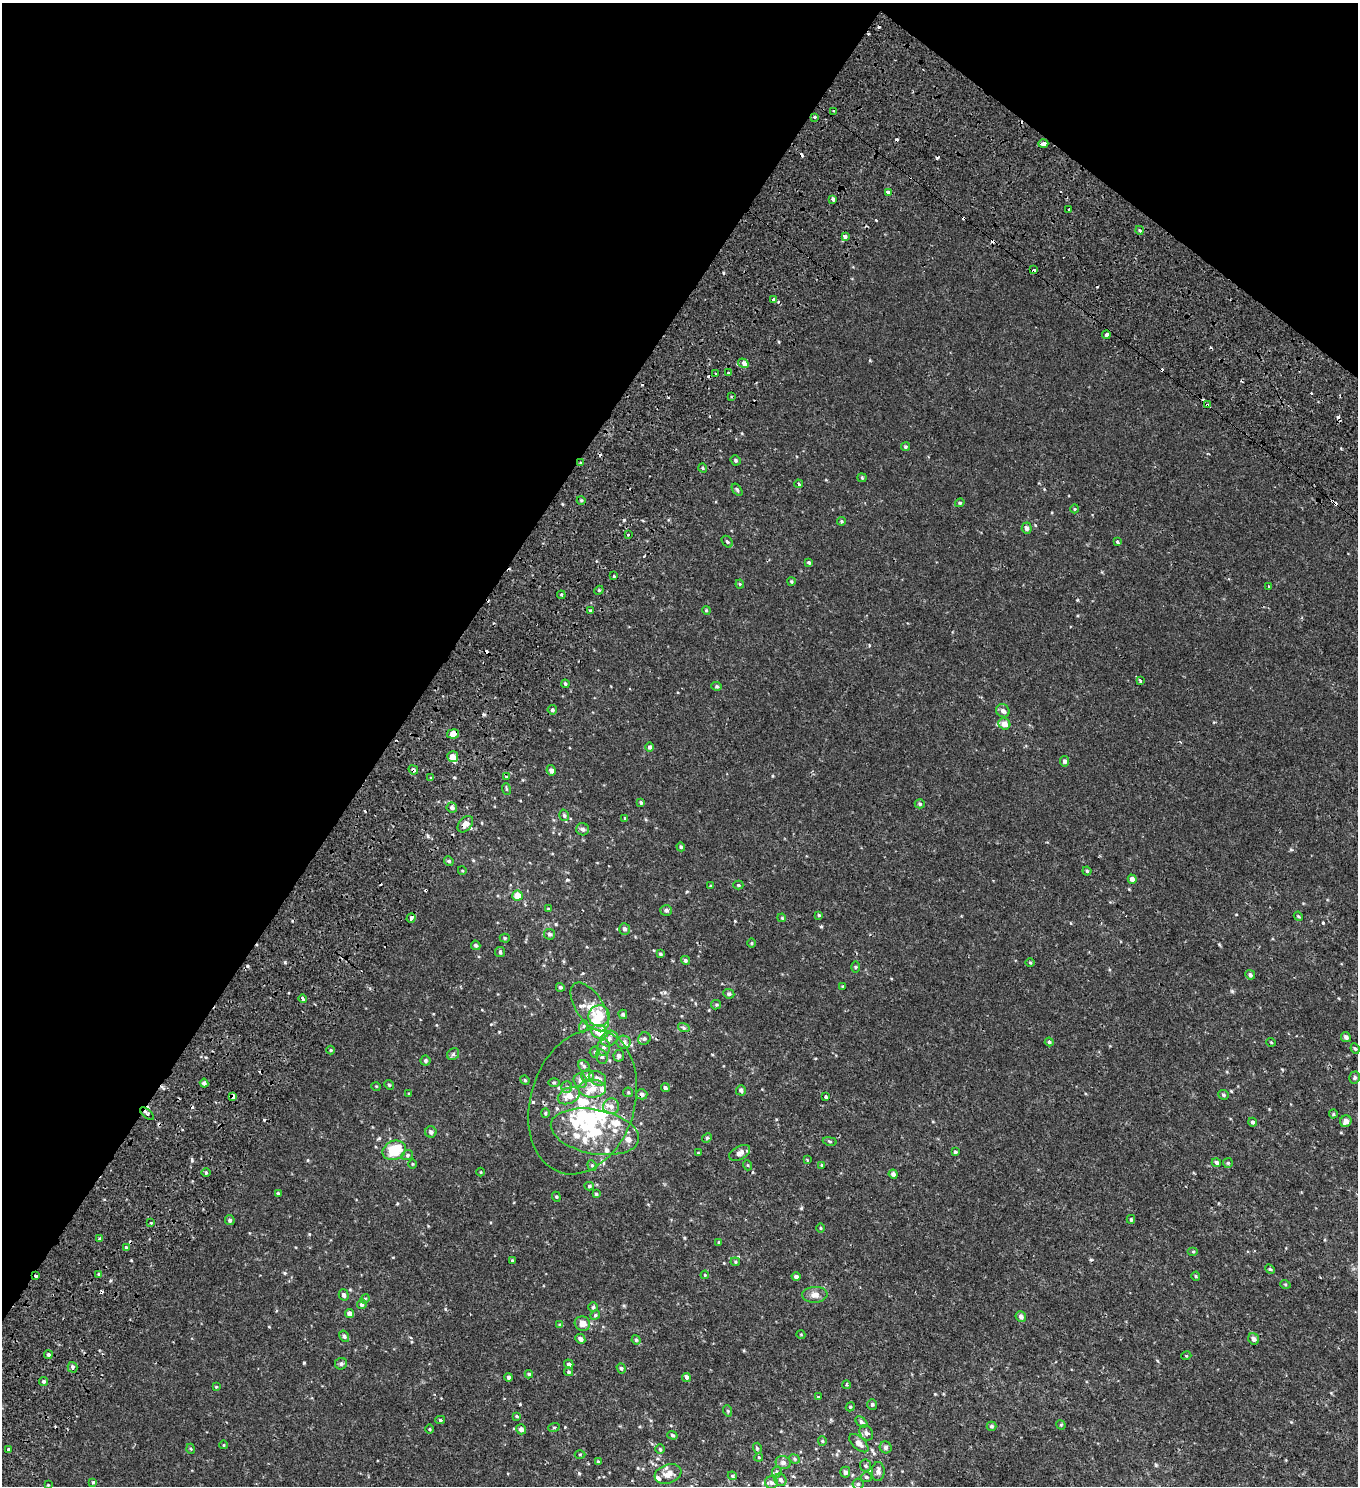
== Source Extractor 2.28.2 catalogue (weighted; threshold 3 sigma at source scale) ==
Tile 2 of 4 x 4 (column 2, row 1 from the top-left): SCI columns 1784-3139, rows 4634-6117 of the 6341 x 6289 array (HDU 1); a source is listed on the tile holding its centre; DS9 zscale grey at full resolution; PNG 1360 x 1488 px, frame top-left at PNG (2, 3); each listed source drawn as its Kron ellipse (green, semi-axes under 4 px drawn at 4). Shown black and unused: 34% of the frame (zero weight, under 2 of 3 exposures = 11% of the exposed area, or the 3 px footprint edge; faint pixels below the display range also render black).
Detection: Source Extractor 2.28.2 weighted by HDU 2 'WHT'; one run over the whole footprint, this tile lists its part. Background -1.22e-04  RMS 0.0034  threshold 0.0153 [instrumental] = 3 sigma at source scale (4.5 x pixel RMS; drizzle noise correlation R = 1.50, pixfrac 1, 0.0396/0.0396 arcsec/px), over >= 5 px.
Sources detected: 295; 4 inside a brighter object's white glare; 28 cosmic-ray / hot-pixel residue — neither listed nor drawn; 16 inside a brighter listed object's ellipse — not listed separately; the other 247 listed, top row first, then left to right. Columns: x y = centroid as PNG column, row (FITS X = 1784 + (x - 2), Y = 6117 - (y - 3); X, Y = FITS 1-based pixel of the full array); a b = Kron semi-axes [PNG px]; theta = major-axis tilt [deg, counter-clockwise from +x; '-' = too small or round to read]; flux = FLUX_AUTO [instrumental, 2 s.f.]
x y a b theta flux
833 111 3 2 - 0.32
814 117 3 3 - 1.6
1043 144 5 3 - 2.7
888 192 3 3 - 1.2
833 199 4 3 - 0.95
1068 210 3 3 - 1
1139 230 4 3 - 0.39
845 237 3 3 - 1.6
1034 270 4 3 - 1.8
773 299 4 4 - 4.5
1106 335 4 3 - 2.3
743 363 5 3 - 5.2
715 373 3 2 - 0.39
729 373 4 3 - 2.8
731 397 3 2 - 0.3
1207 405 4 3 - 3.5
905 447 4 4 - 0.44
735 460 5 4 - 0.49
580 463 4 3 - 0.36
703 468 4 3 - 0.31
862 478 4 4 - 0.35
799 484 4 3 - 0.56
737 490 7 4 -54 0.47
581 500 4 3 - 0.33
960 503 5 4 - 0.4
1075 509 4 4 - 0.32
842 521 4 3 - 0.39
1027 528 5 5 - 0.96
629 535 3 3 - 0.69
727 542 6 4 -49 0.53
1118 542 3 3 - 0.88
809 562 4 4 - 0.51
614 576 3 3 - 1.1
791 581 4 3 - 0.37
740 584 4 4 - 0.34
1268 587 4 3 - 0.42
599 590 5 4 - 0.34
561 595 4 3 - 0.44
706 610 4 3 - 0.27
591 611 4 3 - 0.43
1140 681 4 4 - 0.34
565 684 4 4 - 0.6
717 686 5 4 - 0.48
552 710 4 4 - 0.65
1003 711 7 6 - 1.2
1004 724 6 5 - 2.4
453 734 6 4 10 3.1
650 747 4 4 - 0.76
453 757 5 5 - 2
1065 761 5 4 - 0.89
413 770 5 4 - 0.62
551 770 5 4 - 1.2
506 777 4 3 - 0.76
431 778 3 3 - 0.43
506 789 6 4 -70 0.35
641 802 4 3 - 0.49
920 804 5 4 - 0.51
452 808 5 5 - 0.88
564 815 6 4 -73 0.56
625 818 4 3 - 0.29
465 824 9 6 49 2.2
583 829 6 6 - 0.86
681 847 4 4 - 0.52
449 861 5 4 - 0.47
462 870 4 3 - 0.29
1087 871 4 4 - 0.4
1132 879 4 4 - 1.3
738 885 5 4 - 0.4
711 886 3 3 - 0.26
517 895 5 5 - 4.1
548 909 4 2 - 0.23
666 910 6 5 - 0.78
819 915 4 4 - 0.36
1298 916 5 3 - 0.31
411 918 4 3 - 2.3
782 918 4 3 - 0.31
624 929 6 5 - 0.89
550 934 5 5 - 0.66
505 938 5 4 - 0.43
752 943 5 3 - 0.28
476 945 5 4 - 0.66
500 952 5 5 - 0.46
660 954 4 4 - 0.46
685 960 4 4 - 0.56
1030 963 5 3 - 0.3
855 967 5 3 - 0.33
1250 975 5 4 - 0.86
843 986 4 2 - 0.29
560 987 4 4 - 0.6
729 994 5 5 - 0.63
303 999 4 3 - 3.5
716 1005 5 4 - 0.4
590 1007 28 13 -56 5.5
623 1014 5 4 - 0.56
599 1016 11 10 - 5.8
584 1026 6 4 71 0.45
684 1028 6 4 -18 0.52
599 1032 8 6 -22 4
1346 1037 5 4 - 0.87
609 1039 9 7 33 1.4
644 1039 6 6 - 0.69
624 1042 7 6 - 1.2
1049 1042 4 4 - 0.47
1271 1042 5 3 - 0.25
604 1048 8 6 78 0.99
1355 1048 5 4 - 0.5
331 1050 4 4 - 0.33
595 1052 5 5 - 0.51
453 1054 6 5 - 0.67
619 1056 6 5 - 0.88
602 1057 7 5 -75 0.84
425 1061 5 5 - 0.54
584 1066 6 5 - 0.63
587 1075 6 6 - 0.79
1355 1077 6 5 - 0.55
597 1078 9 6 -25 1.6
525 1080 5 4 - 0.42
580 1081 7 6 - 1.5
204 1083 4 4 - 0.83
554 1083 6 4 1 0.39
389 1085 5 4 - 0.38
376 1086 5 3 - 0.24
567 1087 5 5 - 0.59
665 1088 4 4 - 0.67
592 1089 13 9 0 3
741 1090 5 5 - 0.59
628 1092 5 4 - 0.38
409 1094 4 3 - 0.31
642 1094 5 5 - 0.99
1223 1095 5 5 - 0.54
569 1096 12 7 25 3.4
233 1097 4 3 - 2.2
826 1097 3 3 - 0.34
583 1102 74 52 72 38
611 1106 8 8 - 1.8
545 1113 5 4 - 0.37
147 1114 8 3 -41 0.78
1333 1114 4 4 - 0.37
1346 1121 6 5 - 1.6
1253 1122 4 4 - 0.69
431 1132 5 5 - 0.95
595 1132 45 22 -11 20
707 1138 5 4 - 0.43
830 1141 7 3 -10 0.39
394 1150 12 9 22 9.1
955 1152 4 3 - 0.49
698 1153 3 3 - 0.28
740 1153 11 6 27 1.6
407 1155 6 4 23 0.57
807 1160 4 3 - 0.35
1216 1162 5 4 - 0.93
1228 1163 5 5 - 0.39
412 1164 5 3 - 0.3
592 1165 5 4 - 0.44
747 1165 5 3 - 0.3
822 1165 3 3 - 0.33
481 1172 4 3 - 0.25
206 1173 5 3 - 0.4
893 1174 4 4 - 1
589 1186 4 4 - 0.43
278 1193 4 3 - 0.41
596 1194 4 4 - 0.35
556 1197 5 4 - 0.36
1131 1219 4 3 - 0.48
230 1220 5 5 - 0.58
151 1223 3 3 - 0.26
820 1228 4 3 - 0.28
100 1239 4 3 - 0.5
719 1242 4 3 - 0.24
126 1248 3 3 - 1.9
1193 1251 5 3 - 0.34
512 1260 4 3 - 0.31
735 1262 5 4 - 0.4
1270 1269 5 4 - 0.39
99 1274 4 4 - 0.54
705 1275 4 3 - 0.25
36 1276 3 3 - 0.98
1196 1276 4 4 - 0.34
796 1277 4 4 - 0.9
1285 1284 5 3 - 0.31
344 1295 6 5 - 0.88
815 1295 12 8 3 1.7
365 1299 5 4 - 0.35
362 1304 5 4 - 0.59
593 1307 5 4 - 0.48
350 1314 5 4 - 1.4
595 1315 5 4 - 0.45
1021 1317 5 5 - 1.2
582 1324 8 7 - 2.4
560 1325 4 3 - 0.62
801 1335 4 3 - 0.22
344 1336 6 5 - 0.69
580 1339 5 4 - 1
1254 1339 6 5 - 1
636 1340 4 4 - 0.38
48 1355 4 4 - 0.66
1186 1356 5 3 - 0.25
341 1364 6 5 - 0.78
569 1364 5 4 - 0.67
73 1367 5 5 - 0.76
621 1368 5 4 - 0.51
569 1372 5 4 - 0.5
529 1374 4 4 - 0.48
509 1377 4 3 - 0.72
686 1377 4 3 - 1.5
44 1381 4 4 - 0.58
847 1385 4 3 - 0.32
216 1387 4 2 - 0.22
818 1397 3 3 - 1.1
872 1404 5 5 - 0.59
850 1407 5 3 - 0.32
728 1411 6 3 -71 0.35
517 1416 4 3 - 0.37
440 1420 5 4 - 0.5
861 1422 7 4 -40 0.75
1061 1425 5 4 - 0.33
992 1426 5 4 - 0.6
554 1427 6 3 19 0.35
430 1429 4 3 - 0.31
521 1429 5 5 - 1.1
866 1433 8 6 -58 0.99
672 1435 5 4 - 0.45
822 1441 4 4 - 0.32
859 1443 12 6 -43 2
224 1445 4 3 - 0.22
886 1447 6 5 - 0.79
757 1448 5 3 - 0.34
9 1449 3 3 - 1.1
191 1449 5 3 - 0.33
660 1449 5 4 - 0.39
580 1454 5 3 - 0.33
759 1457 4 3 - 0.28
794 1459 5 4 - 0.44
598 1462 4 3 - 0.41
783 1463 7 6 - 1.1
865 1466 6 5 - 0.59
878 1471 9 6 86 1.3
777 1472 5 5 - 0.49
845 1472 5 5 - 0.94
668 1474 14 9 19 2.6
732 1476 5 4 - 0.44
866 1477 5 4 - 0.49
780 1480 6 5 - 0.78
93 1482 4 4 - 0.39
771 1482 6 6 - 0.9
858 1484 5 5 - 0.56
48 1485 4 3 - 0.26
Overlapping masked pixels (flux is a lower limit): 11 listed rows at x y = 1034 270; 773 299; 1207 405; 580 463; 453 734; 413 770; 642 1094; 233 1097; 147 1114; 595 1132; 36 1276
Unlisted compact peaks at least as high as the median listed source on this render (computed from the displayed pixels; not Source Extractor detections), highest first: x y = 192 1160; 1323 923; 304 1363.